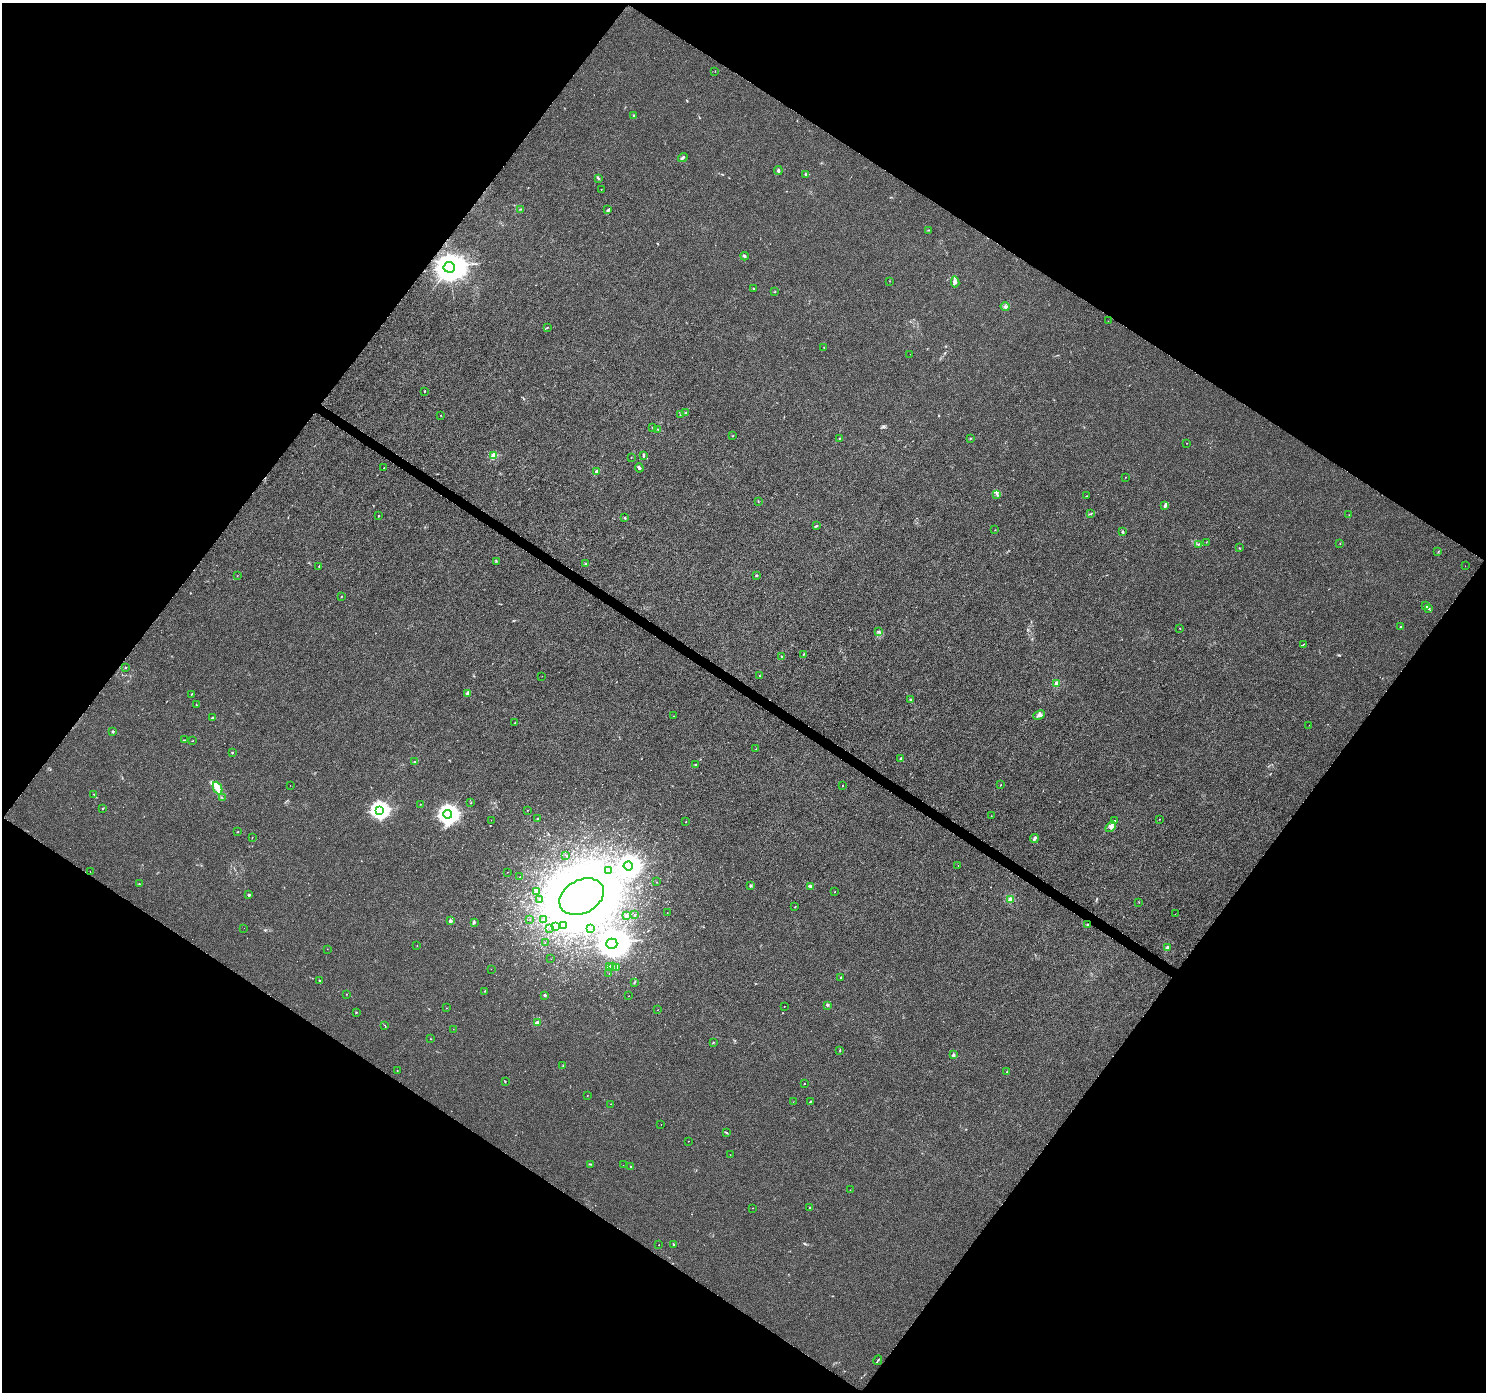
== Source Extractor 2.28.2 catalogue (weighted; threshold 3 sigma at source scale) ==
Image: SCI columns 2-5936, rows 189-5745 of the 5947 x 5998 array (HDU 1 of 3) = the unmasked area's bounding box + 8 px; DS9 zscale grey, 4 x 4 block average (1 PNG px = mean of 4 x 4 image px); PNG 1488 x 1394 px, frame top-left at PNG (2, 3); each listed source drawn as its Kron ellipse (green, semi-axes under 4 px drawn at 4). Shown black and unused: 49% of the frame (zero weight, under 5 of 9 exposures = <1% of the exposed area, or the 3 px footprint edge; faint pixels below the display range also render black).
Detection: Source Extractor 2.28.2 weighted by HDU 2 'WHT'. Background 8.71e-04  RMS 0.0014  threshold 0.0059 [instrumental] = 3 sigma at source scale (4.09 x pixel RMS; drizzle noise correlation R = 1.36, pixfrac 0.8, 0.0396/0.0396 arcsec/px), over >= 5 px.
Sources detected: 232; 1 too faint to see at this stretch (4 x 4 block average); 24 inside a brighter object's white glare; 1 cosmic-ray / hot-pixel residue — neither listed nor drawn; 4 coinciding with a brighter row at this scale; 5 inside a brighter listed object's ellipse — not listed separately; the other 197 listed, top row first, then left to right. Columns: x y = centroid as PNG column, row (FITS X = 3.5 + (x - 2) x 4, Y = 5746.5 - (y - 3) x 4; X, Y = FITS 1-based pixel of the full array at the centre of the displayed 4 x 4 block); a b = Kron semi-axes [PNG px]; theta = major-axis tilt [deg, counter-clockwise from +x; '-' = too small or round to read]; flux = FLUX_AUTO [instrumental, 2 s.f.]
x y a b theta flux
715 71 2 2 - 0.17
634 115 2 2 - 1.3
683 157 5 2 - 1.2
778 171 4 3 - 1.4
806 174 3 2 - 0.95
598 178 3 2 - 0.77
601 189 2 2 - 0.27
521 209 2 2 - 0.37
608 210 4 2 - 1.8
928 230 2 2 - 0.33
745 256 4 2 - 1.1
449 267 6 5 - 2300
889 281 2 2 - 0.19
955 282 5 3 - 2.8
753 289 2 2 - 1.2
775 292 2 2 - 0.38
1005 307 4 4 - 2.7
1108 321 2 2 - 0.22
547 327 2 2 - 0.3
824 348 2 2 - 0.23
910 354 2 2 - 0.15
424 391 2 2 - 0.82
686 413 3 2 - 0.46
441 415 2 2 - 0.32
680 415 2 2 - 0.2
653 427 2 2 - 0.5
658 429 2 2 - 0.46
733 436 2 2 - 0.69
970 438 3 2 - 0.43
839 439 3 2 - 0.44
1186 443 2 2 - 0.16
494 455 2 2 - 25
643 456 4 2 - 0.92
631 458 2 2 - 0.24
384 468 2 2 - 0.39
639 468 4 2 - 1.4
597 472 2 2 - 9.1
1125 477 2 2 - 0.24
997 494 2 2 - 0.49
1087 496 2 2 - 0.29
758 501 2 2 - 0.29
1165 506 3 2 - 2
1091 514 2 2 - 0.52
1349 515 2 2 - 0.25
378 516 2 2 - 0.34
625 518 3 2 - 0.7
816 526 3 2 - 0.67
995 530 2 2 - 0.28
1122 532 2 2 - 3.4
1206 542 2 2 - 0.27
1340 543 2 2 - 0.32
1199 544 2 2 - 0.31
1239 548 2 2 - 0.38
1438 552 3 2 - 0.4
496 561 2 2 - 0.4
586 564 3 2 - 0.76
319 566 2 2 - 0.56
1465 566 2 2 - 0.084
756 575 3 2 - 0.62
237 576 2 2 - 0.2
341 596 2 2 - 0.34
1426 606 3 2 - 1.1
1429 608 3 2 - 0.67
1400 627 2 2 - 1.3
1180 628 2 2 - 0.39
879 631 3 3 - 1
1303 644 3 2 - 0.37
803 654 2 2 - 0.4
782 657 2 2 - 0.57
126 668 2 2 - 0.37
759 675 2 2 - 0.21
542 676 2 2 - 0.18
1056 683 2 2 - 19
467 693 4 3 - 1.2
192 694 3 2 - 0.34
910 700 2 2 - 0.51
196 705 2 2 - 0.46
1039 715 6 4 22 2.7
674 716 2 2 - 0.19
212 718 2 2 - 3.4
514 723 2 2 - 0.34
1309 725 2 2 - 0.12
113 732 2 2 - 3.2
184 740 4 2 - 0.51
192 741 2 2 - 0.24
756 749 2 2 - 0.19
232 752 2 2 - 0.59
901 759 4 3 - 1.5
415 762 2 2 - 0.3
696 764 2 2 - 0.25
290 785 2 2 - 0.17
843 785 2 2 - 0.41
1000 785 2 2 - 0.32
218 788 7 3 -65 11
94 794 2 2 - 0.22
222 798 2 2 - 0.24
471 803 2 2 - 0.19
420 804 2 2 - 0.21
103 808 2 2 - 0.69
379 810 4 3 - 310
527 810 2 2 - 0.19
448 814 4 4 - 500
991 816 2 2 - 0.16
538 818 2 2 - 3
1159 819 2 2 - 0.25
491 820 2 2 - 0.1
1114 821 3 2 - 0.63
686 822 2 2 - 0.4
1111 827 6 4 46 2.8
238 832 2 2 - 0.36
252 837 2 2 - 0.26
1034 838 4 2 - 2.6
566 855 2 2 - 0.17
628 866 5 4 - 650
958 866 2 2 - 0.13
608 870 2 2 - 0.91
90 872 2 2 - 0.16
508 872 2 2 - 0.2
520 877 2 2 - 0.54
657 882 2 2 - 0.17
139 883 2 2 - 0.24
751 886 3 2 - 0.62
811 887 3 2 - 0.67
536 892 2 2 - 0.55
835 892 2 2 - 0.39
249 895 3 2 - 0.83
582 897 23 16 27 2400
539 899 2 2 - 0.17
1010 900 2 2 - 24
1139 902 2 2 - 0.24
795 907 2 2 - 0.31
667 913 2 2 - 0.16
634 914 2 2 - 0.17
1175 914 2 2 - 0.17
627 916 2 2 - 4.8
530 919 2 2 - 0.24
544 919 2 2 - 0.35
450 921 2 2 - 9.3
474 922 3 3 - 0.97
1087 925 3 2 - 0.64
563 926 2 2 - 0.46
555 927 2 2 - 0.35
244 928 2 2 - 0.094
550 928 2 2 - 0.31
590 928 3 2 - 0.43
545 943 2 2 - 0.16
612 944 5 5 - 2100
417 945 2 2 - 0.25
1167 948 2 2 - 9.8
327 949 2 2 - 0.17
551 959 2 2 - 0.13
613 966 3 2 - 0.62
609 967 3 2 - 2.9
616 967 4 3 - 1.1
491 969 2 2 - 0.12
609 973 2 2 - 0.26
841 977 2 2 - 0.68
319 980 3 2 - 0.68
634 983 2 2 - 0.28
485 991 2 2 - 0.64
346 994 2 2 - 0.19
545 995 2 2 - 4.9
629 996 2 2 - 0.12
828 1005 2 2 - 0.44
784 1006 2 2 - 0.4
446 1008 2 2 - 0.13
657 1010 2 2 - 0.18
356 1012 2 2 - 0.43
537 1023 2 2 - 18
385 1025 2 2 - 0.19
453 1029 2 2 - 0.15
430 1039 2 2 - 0.21
713 1042 2 2 - 0.43
840 1050 3 2 - 0.63
953 1055 2 2 - 6.6
563 1066 3 2 - 0.57
397 1070 2 2 - 0.34
1007 1072 2 2 - 1.3
505 1081 3 2 - 0.4
804 1083 2 2 - 0.49
587 1096 2 2 - 0.22
810 1101 3 2 - 0.58
793 1102 2 2 - 0.15
611 1104 2 2 - 0.22
661 1125 2 2 - 0.14
727 1133 2 2 - 0.37
688 1141 2 2 - 0.19
730 1155 2 2 - 0.19
590 1164 2 2 - 0.37
623 1165 2 2 - 0.1
631 1167 3 2 - 0.45
850 1190 2 2 - 0.22
809 1207 2 2 - 0.83
753 1208 2 2 - 0.27
673 1244 2 2 - 0.51
659 1245 2 2 - 0.28
878 1360 5 2 - 0.68
Overlapping masked pixels (flux is a lower limit): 1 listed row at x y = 449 267
Diffuse or blended objects may show on this block-average render without a row.